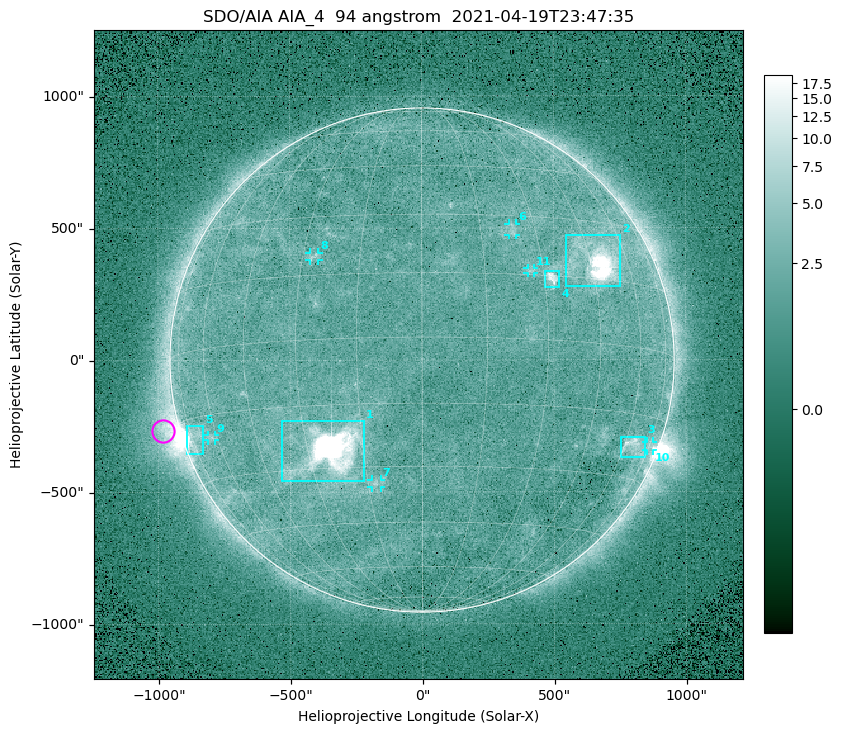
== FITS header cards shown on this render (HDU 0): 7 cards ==
TELESCOP= 'SDO/AIA '
INSTRUME= 'AIA_4   '
WAVELNTH=                   94
WAVEUNIT= 'angstrom'
DATE-OBS= '2021-04-19T23:47:35.12'
CTYPE1  = 'HPLN-TAN'
CTYPE2  = 'HPLT-TAN'

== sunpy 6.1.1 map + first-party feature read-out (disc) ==
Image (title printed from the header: SDO/AIA AIA_4  94 angstrom  2021-04-19T23:47:35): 512 x 512 px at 4.8 arcsec/px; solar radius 955 arcsec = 199 px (full disc in frame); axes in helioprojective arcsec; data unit not stated in the header (colour bar unlabelled)
Orientation: roll -0.138 deg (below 1 deg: not rotated)
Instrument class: DISC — disc imager (sunpy class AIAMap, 94 A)
Bright regions (active regions / flare kernels): reference = the median radial profile (limb darkening/brightening removed); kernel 5 px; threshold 5 sigma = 2.59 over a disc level ~1.81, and >= 1.15x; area >= 9 px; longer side >= 5 px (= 24 arcsec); searched inside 0.97 R_sun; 11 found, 11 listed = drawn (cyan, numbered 1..; 6 of them under ~33 arcsec drawn as corner ticks so the feature stays visible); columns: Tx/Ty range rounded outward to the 10 arcsec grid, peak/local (2 s.f.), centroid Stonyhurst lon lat
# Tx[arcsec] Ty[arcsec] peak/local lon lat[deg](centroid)
1 -540..-220 -460..-230 2165 -24 -26
2 540..750 280..470 38 +47 +19
3 750..850 -370..-290 4.3 +65 -22
4 460..520 270..340 6.9 +32 +14
5 -900..-830 -360..-250 5.9 -73 -19
6 330..360 470..520 3 +24 +26
7 -190..-160 -480..-450 3.1 -13 -34
8 -430..-390 380..410 3 -27 +20
9 -810..-780 -300..-280 2.9 -63 -20
10 850..880 -350..-310 2.7 +75 -21
11 400..430 330..350 2.8 +27 +16
Off-limb structures (1.02-1.3 R_sun): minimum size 50 px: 5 found; the strongest spans PA ~85..120 deg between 1.02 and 1.22 R_sun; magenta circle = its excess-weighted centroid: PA ~105 deg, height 1.06 R_sun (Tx ~-980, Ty ~-270 arcsec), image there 4.6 x the reference